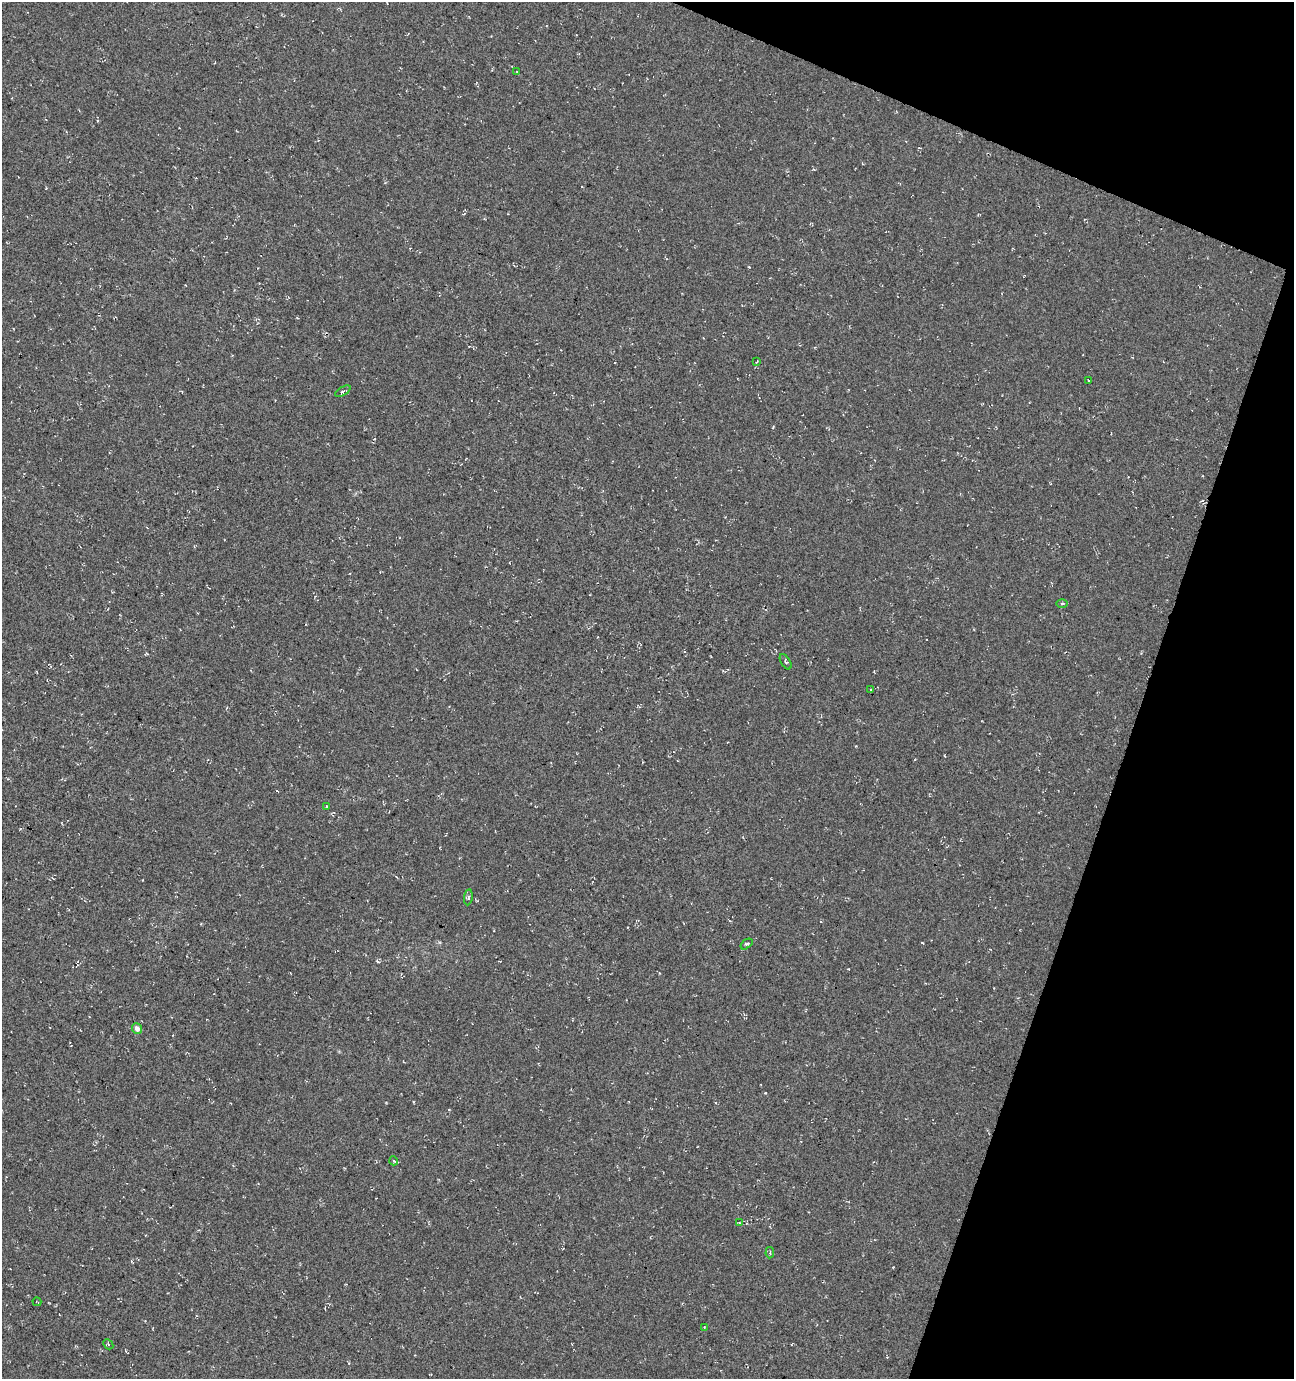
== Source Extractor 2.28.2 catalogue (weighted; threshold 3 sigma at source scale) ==
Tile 8 of 4 x 4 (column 4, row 2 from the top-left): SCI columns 4093-5384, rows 2765-4141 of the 5661 x 5522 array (HDU 1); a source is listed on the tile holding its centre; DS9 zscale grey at full resolution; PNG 1296 x 1381 px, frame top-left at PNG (2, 2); each listed source drawn as its Kron ellipse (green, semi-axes under 4 px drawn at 4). Shown black and unused: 17% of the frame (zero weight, under 3 of 4 exposures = <1% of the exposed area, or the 3 px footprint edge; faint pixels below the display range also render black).
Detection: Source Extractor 2.28.2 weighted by HDU 2 'WHT'; one run over the whole footprint, this tile lists its part. Background -0.0179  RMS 0.0061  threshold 0.0274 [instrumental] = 3 sigma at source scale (4.5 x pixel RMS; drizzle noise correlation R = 1.50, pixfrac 1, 0.0396/0.0396 arcsec/px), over >= 5 px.
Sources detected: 17; all 17 listed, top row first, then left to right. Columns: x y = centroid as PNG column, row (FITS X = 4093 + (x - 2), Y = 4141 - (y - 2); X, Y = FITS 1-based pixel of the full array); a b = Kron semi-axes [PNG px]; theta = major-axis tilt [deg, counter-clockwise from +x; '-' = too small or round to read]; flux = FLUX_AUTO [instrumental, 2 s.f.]
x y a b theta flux
517 71 4 2 - 0.46
757 362 3 2 - 0.52
1089 380 3 2 - 0.51
343 391 8 4 31 1.1
1062 603 5 3 - 0.7
786 662 8 4 -59 1
871 690 4 2 - 0.46
326 806 3 2 - 0.42
468 897 8 4 82 1
746 944 7 4 38 1.1
137 1029 5 4 - 3.7
394 1161 4 3 - 0.58
739 1223 4 4 - 0.56
770 1253 6 2 84 0.59
37 1302 4 2 - 0.44
704 1327 4 3 - 0.46
108 1344 6 4 -47 0.74
Unlisted compact peaks at least as high as the median listed source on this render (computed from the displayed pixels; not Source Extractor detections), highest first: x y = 765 1093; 922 943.